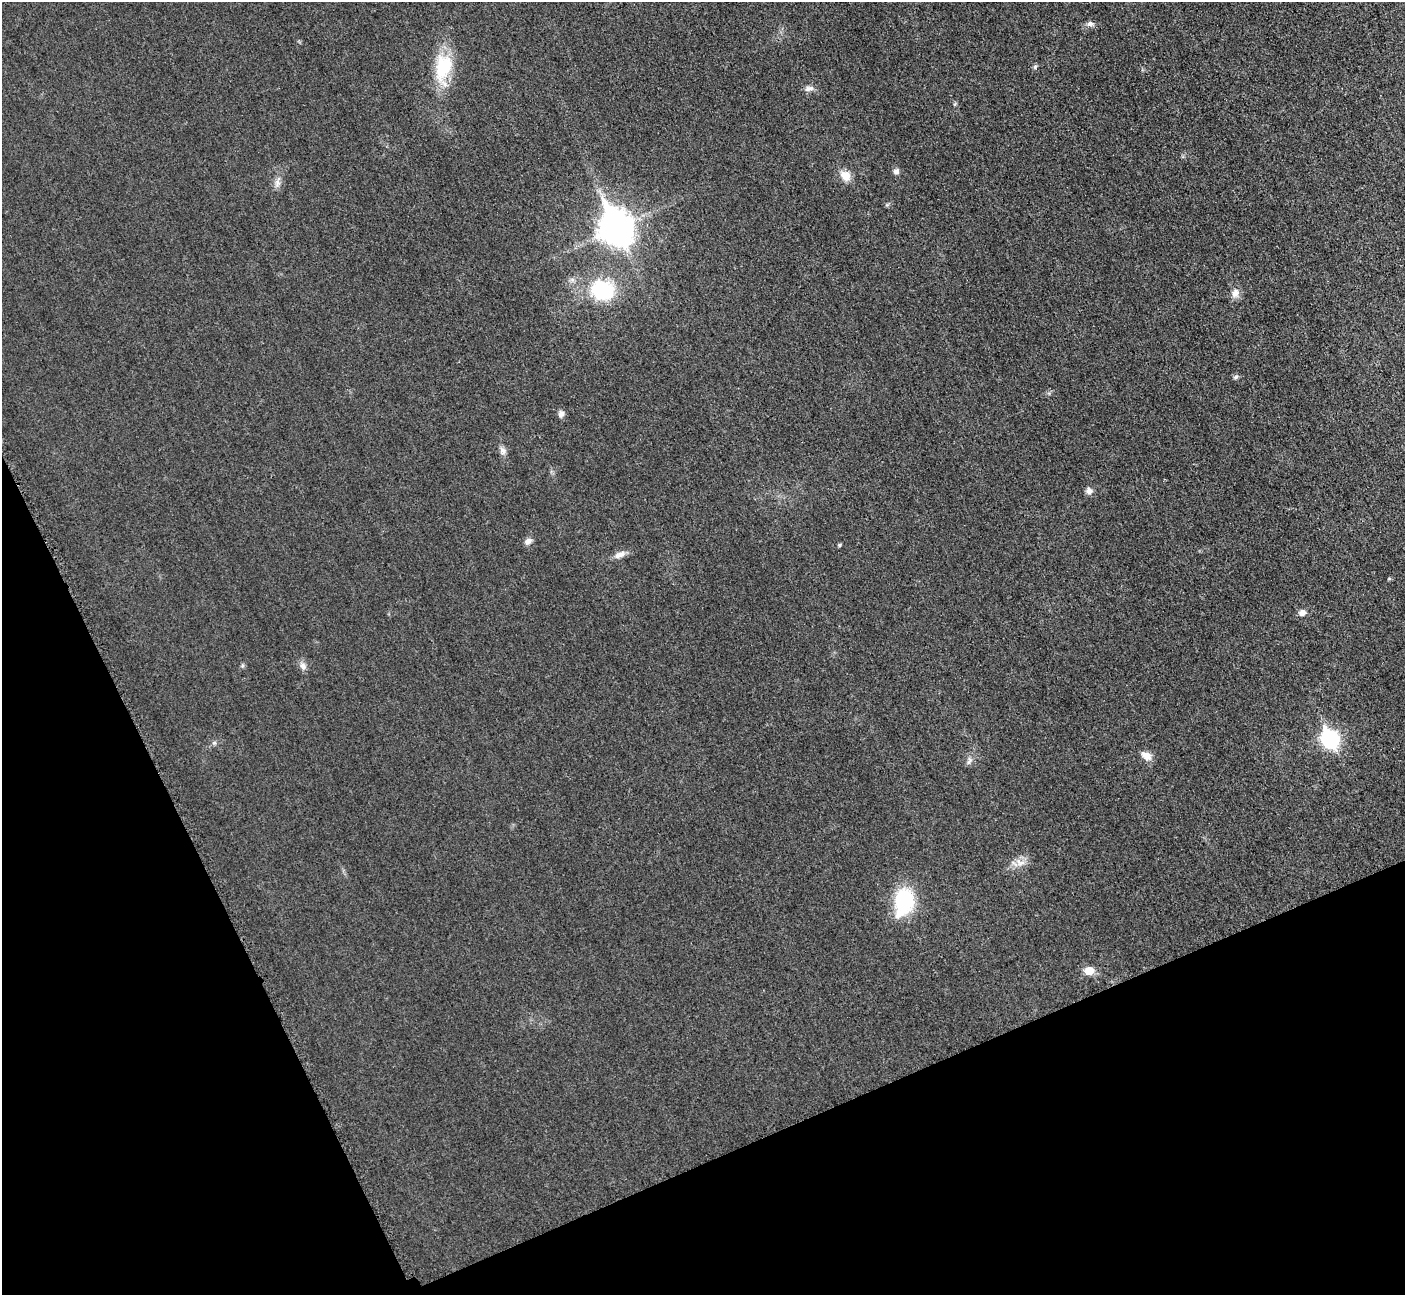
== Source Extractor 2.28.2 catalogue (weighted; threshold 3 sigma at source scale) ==
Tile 14 of 4 x 4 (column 2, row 4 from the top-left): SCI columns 1468-2870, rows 193-1485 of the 5699 x 5664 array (HDU 1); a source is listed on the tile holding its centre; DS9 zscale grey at full resolution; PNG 1407 x 1297 px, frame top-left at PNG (2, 2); no overlay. Shown black and unused: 22% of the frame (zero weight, under 3 of 5 exposures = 4% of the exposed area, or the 3 px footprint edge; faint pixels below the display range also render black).
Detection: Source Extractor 2.28.2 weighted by HDU 2 'WHT'; one run over the whole footprint, this tile lists its part. Background 0.0195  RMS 0.0051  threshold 0.0228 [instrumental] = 3 sigma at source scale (4.5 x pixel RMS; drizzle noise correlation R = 1.50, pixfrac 1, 0.05/0.05 arcsec/px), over >= 5 px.
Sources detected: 24; all 24 listed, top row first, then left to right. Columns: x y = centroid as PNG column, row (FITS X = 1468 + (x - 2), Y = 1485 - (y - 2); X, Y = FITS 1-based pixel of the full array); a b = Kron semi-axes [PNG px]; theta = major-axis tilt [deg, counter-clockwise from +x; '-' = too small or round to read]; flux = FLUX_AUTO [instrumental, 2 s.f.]
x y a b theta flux
1090 24 8 7 - 1.7
443 67 33 20 75 23
1035 67 5 5 - 0.84
809 88 14 7 14 2.2
896 171 8 7 - 1.6
845 176 16 12 -51 4.9
277 183 11 5 -83 2.1
616 228 16 12 -65 530
603 290 23 20 -15 31
1235 293 13 10 62 3.2
1235 377 7 5 17 1.1
561 414 8 7 - 2.1
503 451 11 7 -62 2.1
1089 491 8 7 - 2.3
528 541 10 7 28 2
620 555 16 7 23 3.1
1302 613 9 7 21 2.4
303 666 10 7 -70 2.2
1330 739 11 9 -62 82
1146 756 14 9 -34 3.9
969 761 10 4 68 1.5
1020 863 15 8 -8 3.8
904 901 26 16 74 39
1089 971 10 8 1 6.2